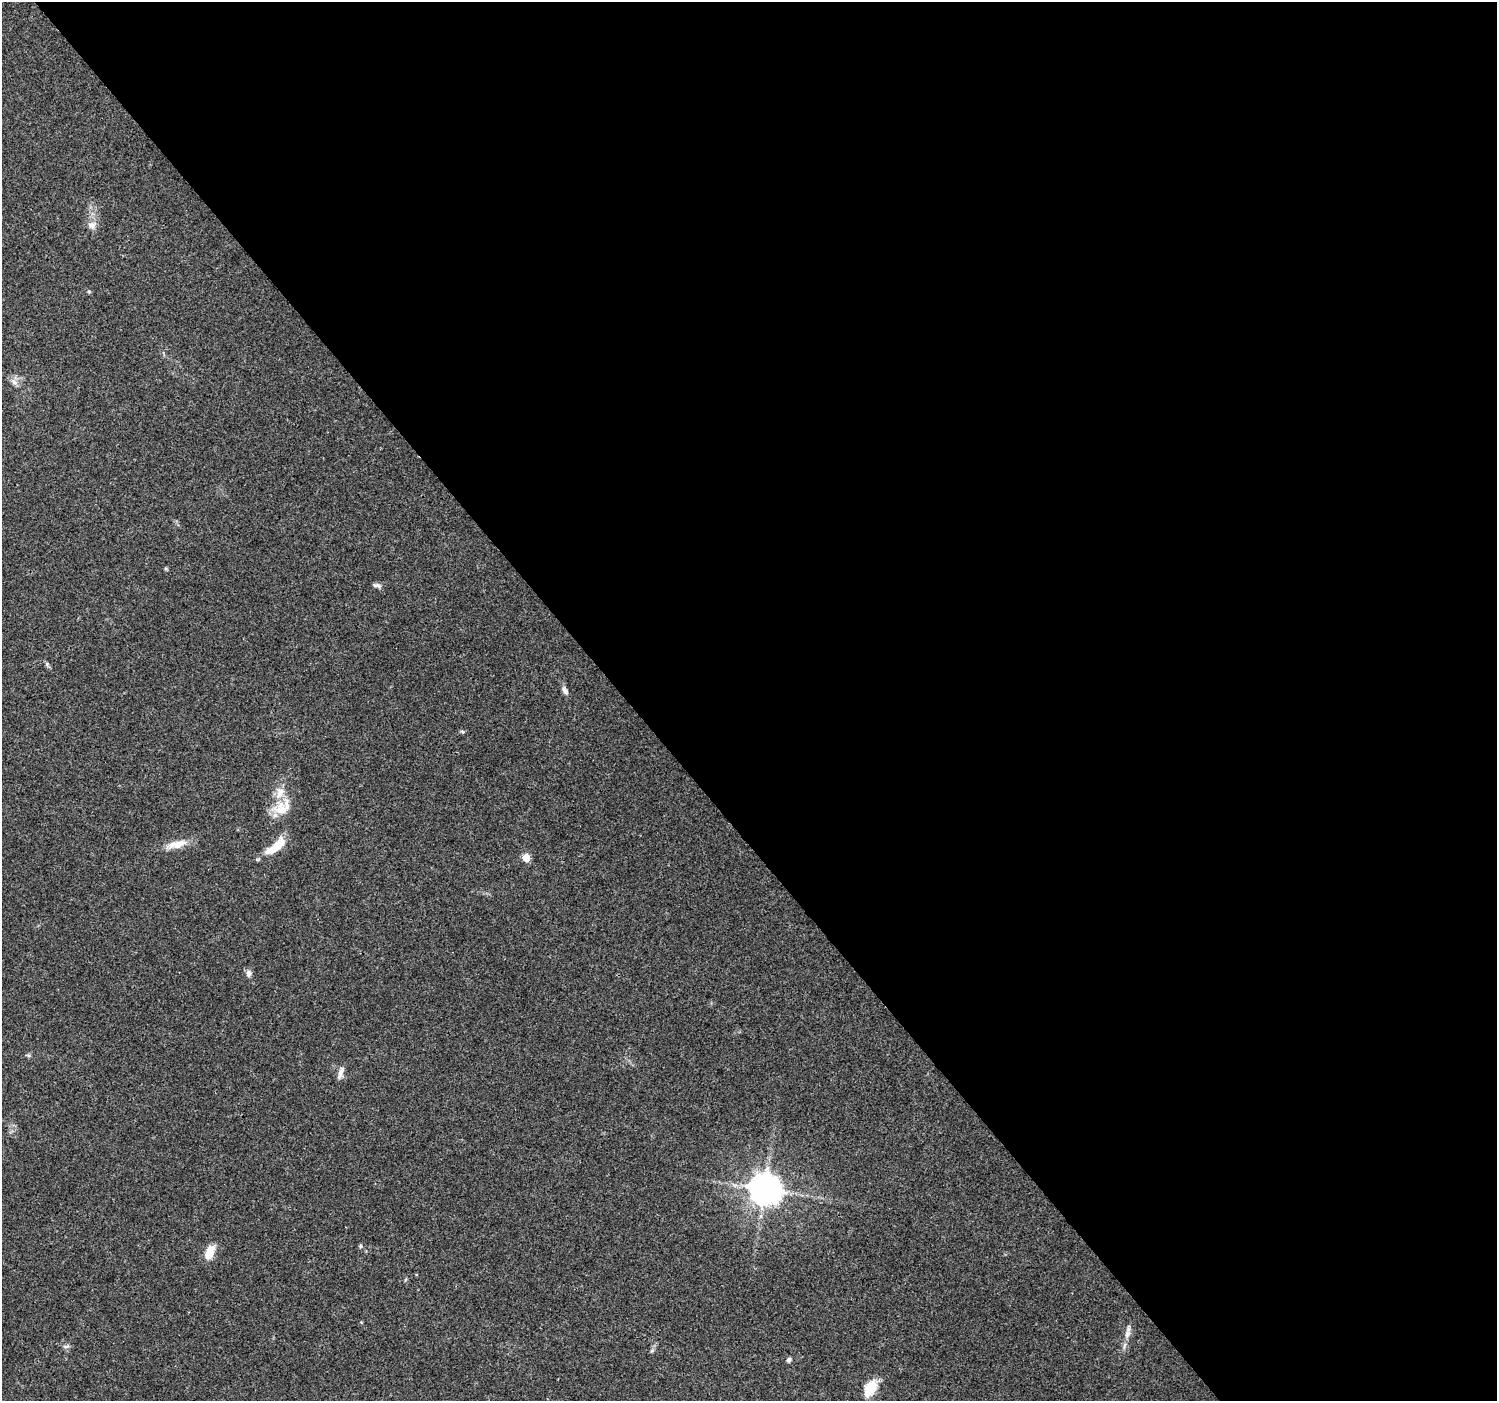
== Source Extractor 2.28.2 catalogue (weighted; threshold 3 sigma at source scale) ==
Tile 8 of 4 x 4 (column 4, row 2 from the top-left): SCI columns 4485-5979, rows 2933-4331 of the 5984 x 5930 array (HDU 1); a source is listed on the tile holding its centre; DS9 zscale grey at full resolution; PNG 1499 x 1403 px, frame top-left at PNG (2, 2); no overlay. Shown black and unused: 58% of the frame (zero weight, under 3 of 4 exposures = <1% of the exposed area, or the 3 px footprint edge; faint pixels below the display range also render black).
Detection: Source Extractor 2.28.2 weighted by HDU 2 'WHT'; one run over the whole footprint, this tile lists its part. Background 0.0621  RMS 0.004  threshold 0.0182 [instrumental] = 3 sigma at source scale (4.5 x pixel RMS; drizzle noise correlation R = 1.50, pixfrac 1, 0.0396/0.0396 arcsec/px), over >= 5 px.
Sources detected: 24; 3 inside a brighter listed object's ellipse — not listed separately; the other 21 listed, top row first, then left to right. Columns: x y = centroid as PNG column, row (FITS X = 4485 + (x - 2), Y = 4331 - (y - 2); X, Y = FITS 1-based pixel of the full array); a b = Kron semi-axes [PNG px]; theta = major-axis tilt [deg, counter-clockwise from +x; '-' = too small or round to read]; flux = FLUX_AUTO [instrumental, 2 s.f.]
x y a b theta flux
92 225 11 11 - 2.8
89 292 5 4 - 0.51
14 382 11 7 -53 2
377 585 13 5 -9 1.2
565 690 12 6 -60 1.8
462 731 6 4 -20 0.54
282 807 28 19 37 9.6
176 844 29 9 13 5.9
276 846 28 12 47 8.6
526 858 5 5 - 12
249 973 10 6 78 1.4
29 1055 7 4 -8 0.62
340 1073 17 6 72 2.2
765 1189 9 9 - 760
360 1246 5 5 - 0.56
209 1253 18 9 69 6
1127 1334 13 7 64 2.3
66 1346 10 5 16 0.97
652 1350 6 4 44 0.72
789 1360 6 6 - 1
870 1388 19 12 61 8.4